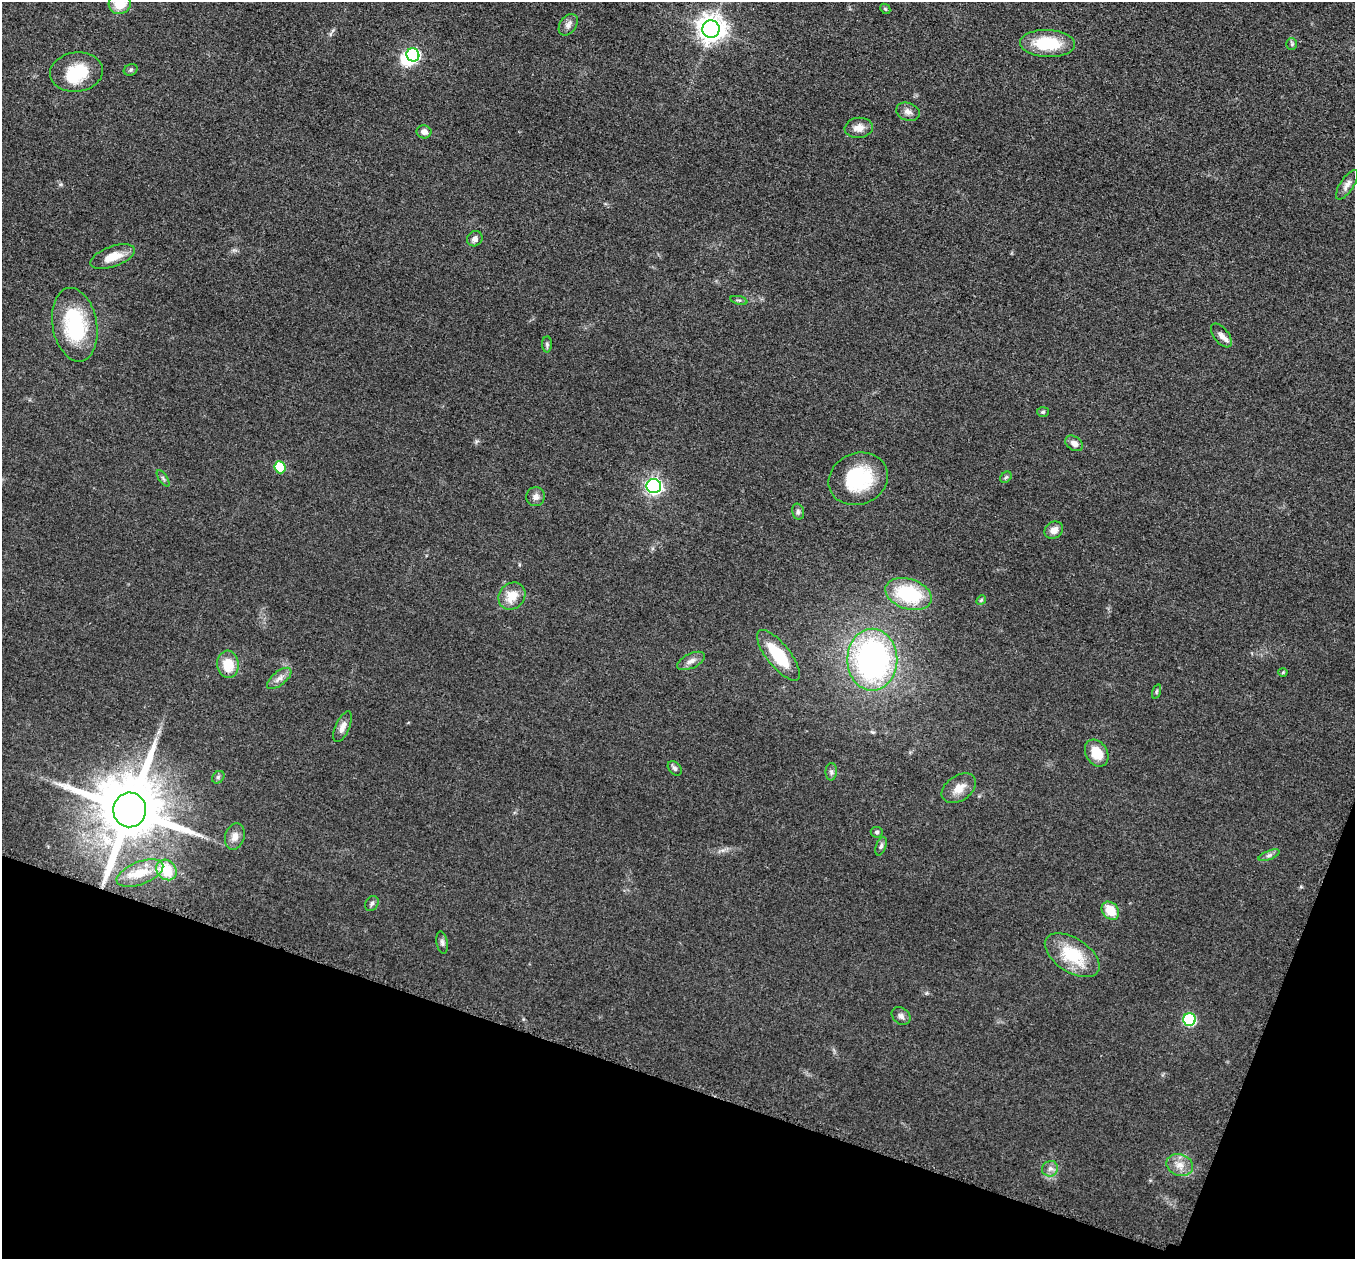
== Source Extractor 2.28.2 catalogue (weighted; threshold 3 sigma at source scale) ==
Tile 15 of 4 x 4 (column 3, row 4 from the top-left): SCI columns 2737-4089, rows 197-1453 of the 5457 x 5502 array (HDU 1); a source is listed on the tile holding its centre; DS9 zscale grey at full resolution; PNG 1357 x 1261 px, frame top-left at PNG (2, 2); each listed source drawn as its Kron ellipse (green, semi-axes under 4 px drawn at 4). Shown black and unused: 17% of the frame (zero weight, under 3 of 5 exposures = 3% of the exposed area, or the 3 px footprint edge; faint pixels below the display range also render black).
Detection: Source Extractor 2.28.2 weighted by HDU 2 'WHT'; one run over the whole footprint, this tile lists its part. Background 0.0534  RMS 0.006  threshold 0.027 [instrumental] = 3 sigma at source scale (4.5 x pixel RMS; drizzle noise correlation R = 1.50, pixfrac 1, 0.05/0.05 arcsec/px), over >= 5 px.
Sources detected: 62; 2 inside a brighter object's white glare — neither listed nor drawn; the other 60 listed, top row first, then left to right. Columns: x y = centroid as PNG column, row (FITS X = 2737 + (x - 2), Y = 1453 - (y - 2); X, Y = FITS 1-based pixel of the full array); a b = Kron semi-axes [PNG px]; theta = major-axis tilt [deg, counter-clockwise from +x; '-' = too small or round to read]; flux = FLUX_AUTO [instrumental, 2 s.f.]
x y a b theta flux
120 4 11 10 - 11
885 9 6 4 -45 0.72
568 25 12 8 55 2.9
711 29 8 8 - 650
1048 44 27 13 -2 26
1292 44 6 5 - 1
413 55 7 6 - 66
131 70 7 5 22 1.1
76 72 26 19 7 23
908 112 12 9 -17 3.2
859 128 14 10 6 5.1
424 132 7 6 - 3
1347 185 17 7 57 3.4
475 239 8 7 - 2.5
113 257 23 10 20 9.9
739 300 8 3 -12 1
75 325 37 22 -80 46
1221 335 14 7 -51 3.5
547 344 8 5 -89 1.2
1043 412 6 5 - 1
1074 443 9 7 -34 3.2
280 467 6 5 - 19
1006 477 6 5 - 1
163 478 9 3 -57 1.1
858 479 30 25 22 40
654 486 7 7 - 170
536 497 9 9 - 3
798 512 8 6 -77 1.5
1054 530 10 8 33 4.4
908 594 24 15 -18 39
512 596 14 12 48 9.9
981 600 5 4 - 0.83
778 655 31 11 -51 25
872 660 31 25 -90 160
691 661 15 7 26 3.4
228 664 13 11 -84 13
1283 672 4 4 - 0.65
279 678 15 6 39 3.5
1156 691 7 3 71 0.8
342 727 16 7 66 3.7
1097 753 14 10 -59 12
675 768 8 6 -48 1.7
831 772 9 5 89 1.6
218 777 7 5 46 1.3
959 788 19 12 35 7.1
130 810 17 16 - 6600
877 832 6 5 - 1.3
235 837 14 9 72 4.3
881 846 9 5 71 1.5
1269 855 11 4 22 1.7
166 870 11 9 -46 16
140 873 24 11 21 9.1
372 903 8 6 58 1.5
1110 911 10 7 -52 12
442 943 11 5 -80 1.7
1072 955 31 17 -33 27
901 1016 10 8 -41 2.3
1189 1020 6 6 - 58
1180 1165 13 11 -21 6
1050 1169 8 7 - 2.5
Overlapping masked pixels (flux is a lower limit): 1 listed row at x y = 130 810
Isophote crosses this tile's border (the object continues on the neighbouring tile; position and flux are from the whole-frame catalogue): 1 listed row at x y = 120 4